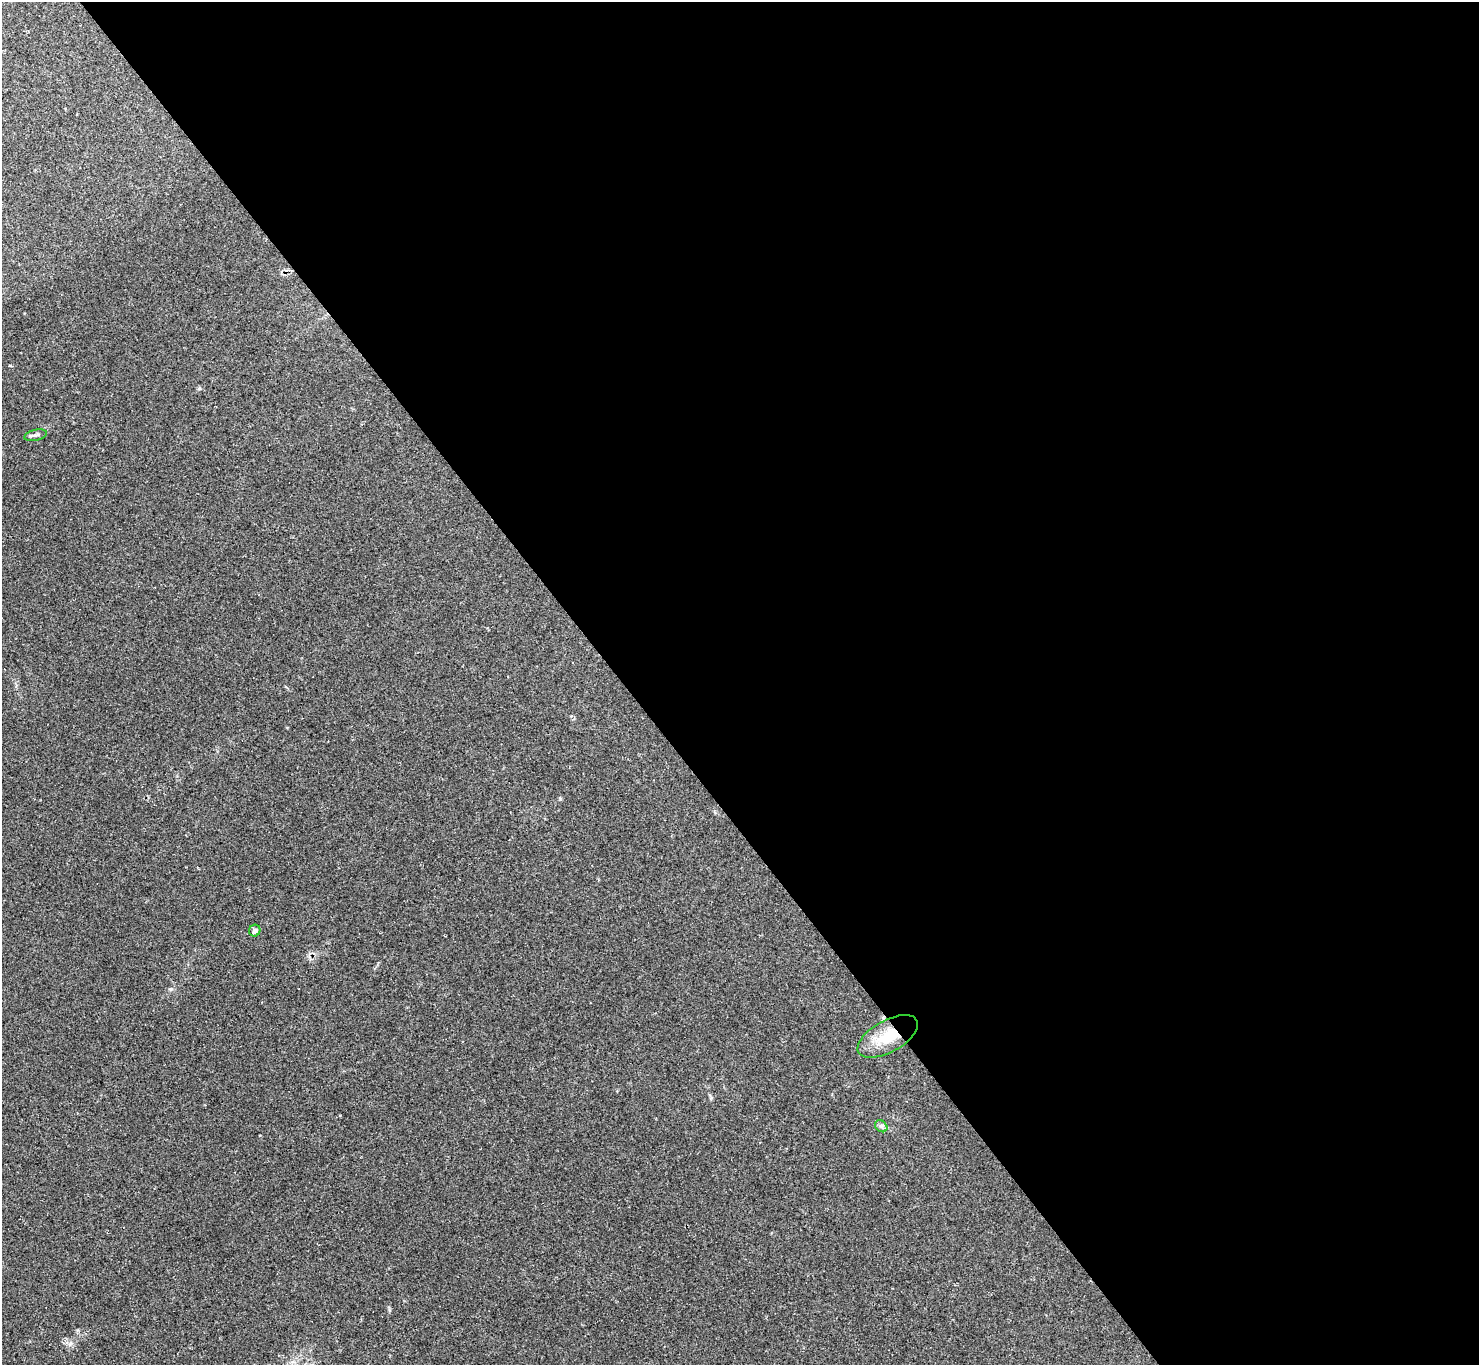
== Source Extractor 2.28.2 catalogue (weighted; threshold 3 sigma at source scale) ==
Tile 8 of 4 x 4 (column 4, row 2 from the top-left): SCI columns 4431-5907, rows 2880-4242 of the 5917 x 5907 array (HDU 1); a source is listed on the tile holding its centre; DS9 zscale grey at full resolution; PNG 1481 x 1367 px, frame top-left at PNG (2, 2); each listed source drawn as its Kron ellipse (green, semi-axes under 4 px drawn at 4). Shown black and unused: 58% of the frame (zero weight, under 2 of 3 exposures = <1% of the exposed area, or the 3 px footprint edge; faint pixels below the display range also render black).
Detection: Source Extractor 2.28.2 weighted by HDU 2 'WHT'; one run over the whole footprint, this tile lists its part. Background 0.0673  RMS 0.0062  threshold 0.0279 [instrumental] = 3 sigma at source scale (4.5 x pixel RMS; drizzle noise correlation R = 1.50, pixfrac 1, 0.05/0.05 arcsec/px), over >= 5 px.
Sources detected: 4; all 4 listed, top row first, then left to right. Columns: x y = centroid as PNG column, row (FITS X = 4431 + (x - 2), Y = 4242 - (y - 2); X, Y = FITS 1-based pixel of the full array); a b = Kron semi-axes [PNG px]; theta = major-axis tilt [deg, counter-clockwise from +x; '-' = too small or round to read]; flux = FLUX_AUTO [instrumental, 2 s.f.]
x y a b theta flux
36 435 11 5 14 1.7
255 931 6 5 - 2.3
888 1036 33 16 29 19
881 1126 7 5 -44 1.4
Overlapping masked pixels (flux is a lower limit): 1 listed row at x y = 888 1036